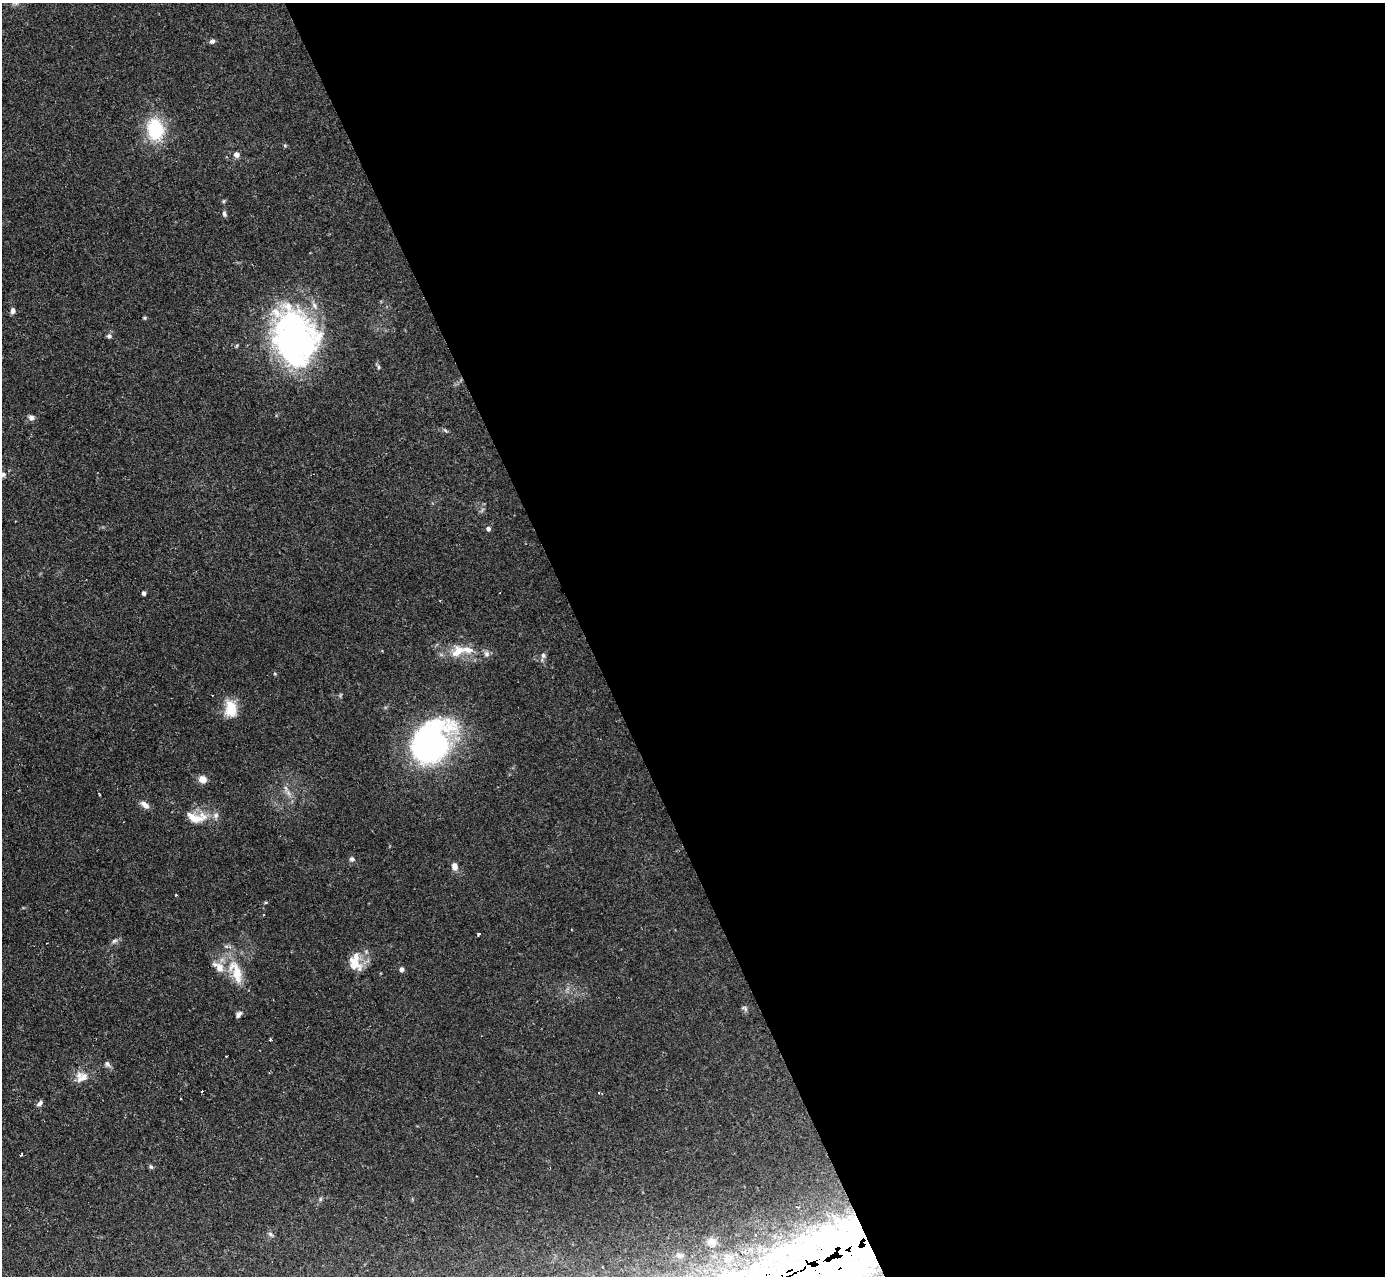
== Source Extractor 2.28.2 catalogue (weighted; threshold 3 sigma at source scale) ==
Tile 8 of 4 x 4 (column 4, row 2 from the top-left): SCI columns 4151-5533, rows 2692-3965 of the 5533 x 5515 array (HDU 1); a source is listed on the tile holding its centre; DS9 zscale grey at full resolution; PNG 1387 x 1278 px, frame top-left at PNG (2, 3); no overlay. Shown black and unused: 58% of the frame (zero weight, under 2 of 3 exposures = <1% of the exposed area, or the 3 px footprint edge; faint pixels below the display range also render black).
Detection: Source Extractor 2.28.2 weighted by HDU 2 'WHT'; one run over the whole footprint, this tile lists its part. Background 0.0666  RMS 0.0051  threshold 0.0229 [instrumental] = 3 sigma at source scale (4.5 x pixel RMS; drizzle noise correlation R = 1.50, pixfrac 1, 0.05/0.05 arcsec/px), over >= 5 px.
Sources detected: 60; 4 inside a brighter object's white glare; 3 cosmic-ray / hot-pixel residue — not listed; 6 inside a brighter listed object's ellipse — not listed separately; the other 47 listed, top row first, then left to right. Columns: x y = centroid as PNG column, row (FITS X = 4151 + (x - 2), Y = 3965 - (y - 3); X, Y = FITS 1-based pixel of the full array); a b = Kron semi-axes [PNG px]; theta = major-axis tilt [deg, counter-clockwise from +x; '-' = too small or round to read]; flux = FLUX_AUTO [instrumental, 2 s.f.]
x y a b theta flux
212 41 7 6 - 1.4
155 129 27 20 -79 25
285 145 5 5 - 0.58
236 155 7 7 - 2.1
224 201 6 4 71 0.6
224 214 7 5 -72 1.2
13 311 6 5 - 2
144 318 5 5 - 0.59
109 336 6 6 - 1.2
293 338 65 48 -90 120
378 367 6 4 -90 0.75
31 418 9 7 -15 1.7
445 430 7 4 -58 0.75
488 529 5 4 - 1.8
144 593 4 4 - 1.2
458 651 21 12 33 9
487 654 8 7 - 1.8
543 655 7 5 -74 1.3
231 709 21 13 -82 10
432 742 40 31 59 170
202 779 7 7 - 4.9
288 793 7 4 -70 1.4
99 795 3 2 - 0.61
145 805 12 7 -37 3
194 818 32 14 -9 10
352 859 6 6 - 1.4
454 866 9 7 -78 3
176 895 4 2 - 0.46
266 902 4 4 - 0.78
479 934 4 3 - 3.6
114 941 9 5 20 1.3
354 961 30 14 -57 8.6
401 969 5 4 - 2.1
237 972 37 17 -61 15
745 1008 9 5 -45 1
238 1014 9 6 49 1.7
270 1040 3 2 - 0.68
107 1064 9 5 -52 1.4
83 1078 16 9 45 4.4
180 1099 3 2 - 0.75
40 1103 8 5 40 1.5
20 1155 3 2 - 0.88
151 1167 7 5 -62 0.94
270 1234 8 5 -37 1.1
712 1242 12 11 - 3.3
679 1255 9 6 -26 1.7
822 1262 210 73 26 700
Overlapping masked pixels (flux is a lower limit): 1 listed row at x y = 822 1262
Isophote crosses this tile's border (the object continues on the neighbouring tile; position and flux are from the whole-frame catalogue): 1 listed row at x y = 822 1262